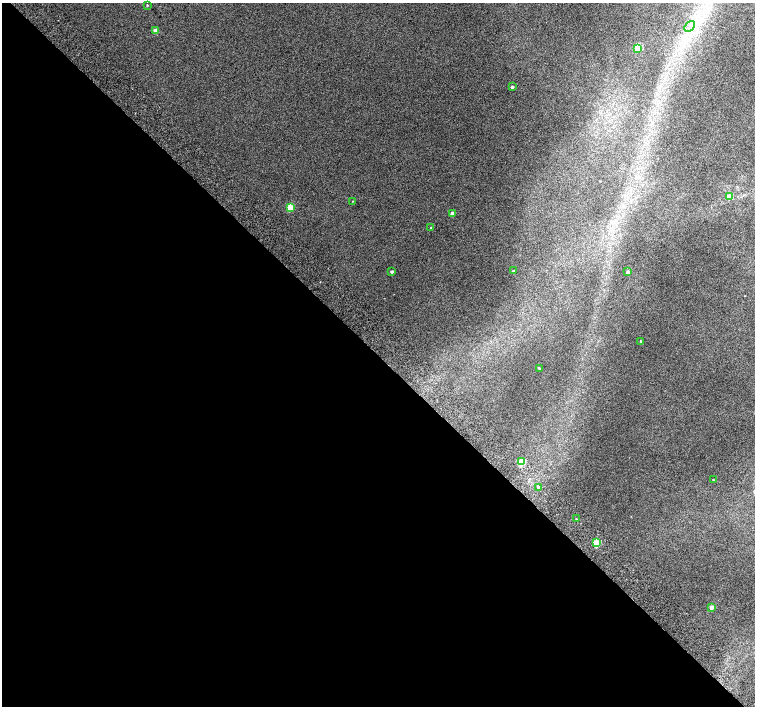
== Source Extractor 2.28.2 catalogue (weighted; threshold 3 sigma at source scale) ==
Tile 9 of 4 x 4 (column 1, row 3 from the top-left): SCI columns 51-1556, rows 1672-3079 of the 6118 x 6093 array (HDU 1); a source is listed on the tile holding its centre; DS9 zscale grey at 2 x 2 block average (1 PNG px = mean of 2 x 2 image px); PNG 757 x 708 px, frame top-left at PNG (2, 3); each listed source drawn as its Kron ellipse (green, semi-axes under 4 px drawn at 4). Shown black and unused: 50% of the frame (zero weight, under 2 of 3 exposures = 3% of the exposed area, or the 3 px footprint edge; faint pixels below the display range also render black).
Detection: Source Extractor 2.28.2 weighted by HDU 2 'WHT'; one run over the whole footprint, this tile lists its part. Background 0.0415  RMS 0.035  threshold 0.158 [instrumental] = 3 sigma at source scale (4.5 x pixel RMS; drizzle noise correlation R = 1.50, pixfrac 1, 0.0396/0.0396 arcsec/px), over >= 5 px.
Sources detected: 21; all 21 listed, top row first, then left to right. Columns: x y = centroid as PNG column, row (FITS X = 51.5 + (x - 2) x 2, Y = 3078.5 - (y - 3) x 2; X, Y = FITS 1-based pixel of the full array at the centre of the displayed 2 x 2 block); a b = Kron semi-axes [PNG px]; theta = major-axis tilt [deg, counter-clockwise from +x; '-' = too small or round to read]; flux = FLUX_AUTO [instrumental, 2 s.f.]
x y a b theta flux
147 5 3 2 - 7.1
689 26 6 2 48 17
155 31 3 2 - 86
638 48 3 3 - 310
512 87 3 2 - 14
729 196 3 3 - 95
353 201 2 2 - 3.4
290 207 3 3 - 270
452 214 3 3 - 66
431 228 2 2 - 17
513 271 2 2 - 10
392 272 2 2 - 18
628 272 3 2 - 25
640 341 2 2 - 7.6
539 368 2 2 - 8
521 462 3 3 - 400
713 480 2 2 - 4.2
538 487 3 3 - 14
576 519 2 2 - 4.8
596 543 3 3 - 310
712 607 3 3 - 66